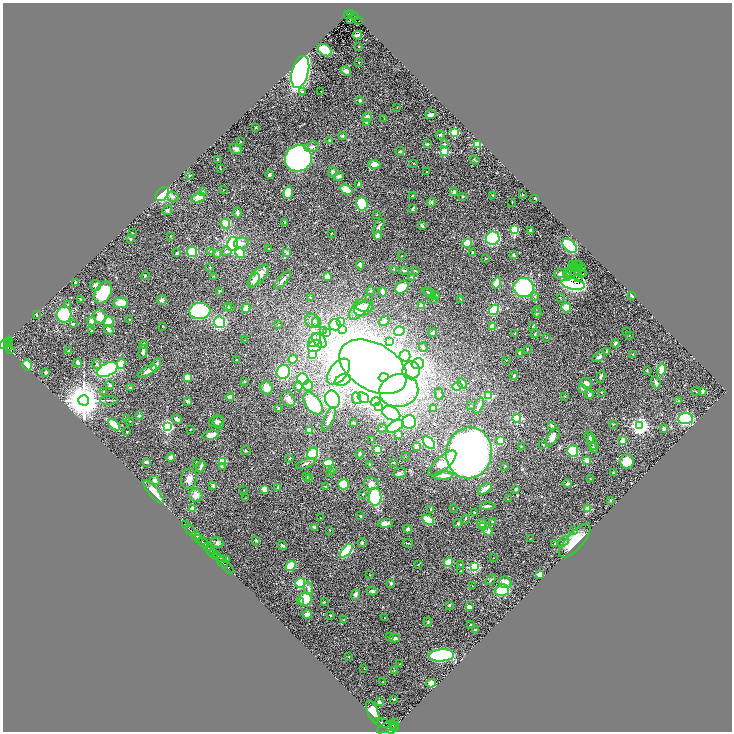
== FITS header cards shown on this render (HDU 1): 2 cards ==
NAXIS1  =                 1459
NAXIS2  =                 1459

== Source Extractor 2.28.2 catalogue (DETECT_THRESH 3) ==
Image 1459 x 1459 px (HDU 1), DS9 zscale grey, zoomed out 1/2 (1 PNG px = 2 x 2 image px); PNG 734 x 734 px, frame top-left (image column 2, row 1458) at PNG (3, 3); each listed source drawn as its Kron ellipse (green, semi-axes under 4 px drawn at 4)
Background 0.482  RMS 0.025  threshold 0.0764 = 3 sigma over >= 5 px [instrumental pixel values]
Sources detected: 467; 27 cannot appear on this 1/2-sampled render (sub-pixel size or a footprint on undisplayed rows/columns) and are neither listed nor drawn; the other 440 listed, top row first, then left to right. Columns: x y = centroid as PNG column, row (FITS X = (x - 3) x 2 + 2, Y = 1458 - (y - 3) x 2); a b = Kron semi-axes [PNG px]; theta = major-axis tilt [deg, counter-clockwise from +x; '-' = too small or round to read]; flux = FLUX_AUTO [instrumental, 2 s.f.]
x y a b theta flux
350 14 4 2 - 44
348 15 2 1 - 10
354 16 4 2 - 25
350 20 2 1 - 1.6
359 21 2 1 - 2.3
357 35 5 2 - 11
359 47 2 1 - 2.6
325 50 8 5 -32 230
359 62 2 1 - 1.5
346 71 6 4 -37 22
300 72 16 8 75 1900
302 91 4 3 - 6.4
321 91 2 1 - 2.5
360 100 4 3 - 8.5
397 108 2 2 - 1.6
431 115 5 3 - 19
367 117 5 4 - 21
384 119 2 2 - 1.8
366 122 4 3 - 6.1
256 127 3 2 - 4.5
454 132 3 3 - 250
440 135 5 4 - 5.6
342 136 3 3 - 8
330 141 3 3 - 6.4
241 142 2 2 - 10
427 144 4 3 - 4.8
445 144 3 3 - 4
478 144 3 3 - 250
312 147 7 5 18 14
236 149 7 4 -30 17
400 151 4 3 - 6.3
444 152 3 3 - 350
298 158 14 13 - 1200
218 160 2 2 - 4.2
475 160 5 2 - 3.6
413 163 2 2 - 2.1
374 164 6 4 -4 26
220 169 3 2 - 2.4
333 172 5 4 - 12
426 172 2 2 - 3.1
189 175 2 2 - 6.2
269 175 4 3 - 9.7
339 176 5 3 - 13
359 184 4 3 - 7
223 190 2 1 - 1.5
346 190 7 4 -27 55
202 192 2 2 - 30
454 192 4 4 - 11
288 193 6 5 - 88
162 194 8 5 46 300
493 195 2 2 - 3.3
523 195 2 2 - 2.8
413 196 2 2 - 2.5
173 197 6 5 - 12
462 197 4 2 - 3.4
198 198 7 4 20 45
535 198 2 1 - 2.2
432 202 4 4 - 10
512 202 2 1 - 1.8
362 204 7 5 -82 290
413 209 4 2 - 8.9
167 210 5 3 - 9.7
237 213 5 3 - 14
377 215 3 2 - 2.4
285 223 4 3 - 3.9
226 224 5 4 - 88
422 225 4 3 - 7
379 226 8 3 56 14
514 229 4 3 - 340
530 231 3 3 - 7
132 233 3 2 - 2.1
331 233 2 1 - 2.1
377 235 3 3 - 18
171 236 3 2 - 2.1
493 238 7 6 - 580
130 239 3 3 - 6.2
241 243 7 5 12 22
467 243 5 3 - 110
233 244 7 5 80 390
570 246 8 5 -46 450
269 249 2 2 - 1.5
211 251 3 2 - 2.3
226 251 5 4 - 13
192 252 5 5 - 190
473 252 3 2 - 5.6
177 253 3 2 - 7.6
217 253 3 3 - 11
240 253 5 4 - 95
287 253 4 3 - 5.6
513 255 3 3 - 5.9
402 256 2 2 - 1.8
485 258 2 1 - 3.5
573 264 2 1 - 1.9
579 264 4 2 - 3.8
360 265 5 2 - 12
577 265 2 1 - 3.1
574 266 3 2 - 2.2
210 267 3 2 - 3.3
580 268 3 1 - 0.94
583 268 2 1 - 1.7
394 269 3 2 - 3.8
415 270 4 2 - 4.7
404 271 4 3 - 7.2
577 271 2 1 - 0.84
568 272 4 1 - 1.3
579 272 3 1 - 2
571 273 3 1 - 2.1
583 273 2 1 - 2.6
560 274 6 4 17 13
581 274 2 1 - 2.1
145 276 4 3 - 4.8
214 276 2 2 - 2.8
259 276 13 6 47 44
327 277 3 3 - 37
412 277 3 2 - 4.7
567 277 3 3 - 8.9
579 277 2 1 - 2.5
254 280 8 4 54 19
283 280 11 3 49 22
75 282 4 3 - 6.5
497 283 5 4 - 57
573 284 12 5 -11 640
95 285 5 5 - 18
402 287 7 5 40 73
524 288 10 9 - 400
219 291 4 3 - 3.3
370 291 4 3 - 5.7
382 292 5 3 - 18
427 292 5 2 - 4.5
103 293 11 8 63 190
430 293 7 3 -41 7.5
436 295 3 3 - 8.1
535 296 4 3 - 5.2
632 296 4 2 - 13
310 297 3 3 - 4.6
560 298 4 2 - 3
81 299 2 2 - 3.3
434 299 2 1 - 1.4
461 299 2 1 - 3
162 300 5 4 - 9.5
121 303 7 5 4 66
68 305 4 3 - 4.6
364 306 10 6 -15 46
422 306 4 4 - 21
228 307 4 3 - 12
361 307 16 6 47 66
566 307 5 5 - 54
230 308 3 3 - 4.3
246 308 5 4 - 38
364 308 10 7 24 38
537 309 3 2 - 2.5
494 310 6 4 39 240
200 311 10 8 4 560
537 313 5 4 - 7.2
36 315 3 2 - 5.3
64 315 8 7 - 170
100 317 7 6 - 52
129 319 2 2 - 2.3
91 321 4 3 - 16
108 321 5 5 - 100
312 321 7 6 - 21
384 321 6 4 41 11
219 322 6 6 - 370
317 322 5 3 - 7.3
340 322 4 4 - 42
73 324 2 2 - 18
278 325 3 2 - 3
335 325 6 5 - 180
163 326 3 2 - 2.3
492 326 2 2 - 72
533 326 3 2 - 3.4
342 329 4 3 - 41
91 330 4 3 - 3.7
109 330 5 4 - 14
323 331 3 3 - 19
399 331 5 4 - 410
626 331 2 1 - 2.5
326 332 4 3 - 85
433 333 4 4 - 11
515 334 3 2 - 2.6
535 334 4 2 - 4.5
629 336 2 2 - 1.5
547 337 3 2 - 1.7
245 340 2 1 - 1.5
315 340 7 5 55 39
9 341 5 3 - 200
319 341 8 6 -50 28
390 341 3 3 - 5.2
8 343 3 2 - 140
5 344 6 2 44 160
615 344 4 3 - 8.5
143 345 3 3 - 4
315 346 7 5 28 150
8 347 4 2 - 86
423 347 5 3 - 5.3
527 349 3 2 - 3.1
10 350 3 2 - 63
69 351 4 3 - 6.7
606 351 4 2 - 4.4
143 352 7 3 76 16
520 353 3 3 - 5.6
633 354 2 1 - 2
313 355 4 3 - 90
405 356 5 5 - 380
599 357 7 4 31 16
237 359 2 2 - 2
293 359 4 4 - 150
506 360 2 2 - 2
78 363 4 2 - 20
418 363 6 5 - 770
97 364 5 3 - 8.3
121 364 5 4 - 81
27 365 5 5 - 75
156 365 7 4 62 26
373 367 37 23 -30 6600
107 370 11 6 27 840
411 370 9 8 - 470
662 370 6 3 78 63
147 371 10 3 29 38
647 371 3 2 - 3.1
46 372 4 2 - 8.6
283 372 7 6 - 350
338 372 15 9 53 370
514 376 4 2 - 9.3
383 377 5 4 - 280
601 377 6 3 68 8.1
187 378 3 3 - 83
303 379 6 5 - 350
343 380 8 5 22 140
244 381 3 2 - 3.5
656 382 6 3 -66 14
462 383 5 4 - 16
586 383 6 5 - 22
110 385 4 3 - 12
298 386 5 4 - 23
308 386 5 5 - 42
457 387 5 4 - 170
130 388 4 2 - 7.9
267 388 6 6 - 40
582 388 2 2 - 40
103 391 3 2 - 2.5
399 391 19 16 10 440
696 391 4 3 - 5.1
702 391 2 2 - 40
601 392 3 3 - 2.6
439 394 6 4 -79 9
589 394 4 3 - 15
488 396 4 3 - 250
565 396 3 2 - 2.7
230 397 4 3 - 29
363 397 6 4 -40 320
356 398 6 3 -68 29
288 399 8 6 -52 33
332 399 9 7 -69 980
84 400 5 5 - 15000
109 400 9 2 2 6.8
187 401 4 3 - 6.6
679 401 3 3 - 3.3
375 402 5 4 - 180
313 403 12 7 -54 340
471 405 2 2 - 2.2
479 406 9 3 67 26
378 407 3 3 - 830
433 408 4 3 - 32
278 409 2 2 - 26
391 413 9 6 -25 810
139 416 2 2 - 22
126 418 3 3 - 6.7
517 418 4 3 - 280
177 419 5 3 - 12
329 419 13 4 65 33
685 419 7 5 6 530
130 421 2 1 - 1.8
216 421 7 5 20 16
219 422 6 5 - 15
409 422 7 6 - 370
354 423 3 3 - 5
613 424 3 2 - 2.6
114 425 7 3 -41 150
552 425 3 2 - 6.5
395 426 9 5 29 390
640 426 4 4 - 2000
167 427 4 3 - 890
382 428 4 3 - 4.7
664 428 4 3 - 11
190 429 4 2 - 2.7
310 430 3 3 - 69
127 432 2 2 - 5.5
211 435 8 4 12 61
399 435 4 4 - 17
553 437 10 5 60 35
589 437 6 3 -72 20
372 439 2 2 - 4.3
623 440 3 3 - 49
501 441 4 3 - 92
592 442 8 2 -75 7.5
429 443 7 4 -48 330
543 444 2 2 - 4.4
416 446 3 3 - 12
521 446 3 2 - 3.1
593 448 5 3 - 7.9
378 449 4 3 - 140
246 451 5 2 - 3.8
573 451 5 5 - 150
469 453 25 23 79 3700
313 454 6 5 - 340
360 454 4 3 - 8.9
171 457 4 3 - 21
405 457 2 1 - 3.1
290 458 3 3 - 4
587 460 3 3 - 37
222 461 4 4 - 170
627 461 7 7 - 65
146 462 3 2 - 15
393 462 2 2 - 2.2
196 463 3 3 - 5.2
328 463 5 4 - 170
442 463 18 7 41 72
306 464 10 3 19 13
369 464 3 2 - 3.3
201 466 6 2 68 12
505 466 3 2 - 3.5
222 467 3 2 - 5.3
333 469 4 3 - 4.6
613 472 3 2 - 2.7
330 473 2 2 - 1.8
400 473 6 5 - 11
443 475 9 3 3 48
307 476 3 2 - 2.5
189 479 10 8 81 33
310 479 3 2 - 2.3
590 479 3 2 - 2.5
155 480 5 4 - 22
371 483 7 6 - 27
344 484 5 5 - 240
567 484 4 3 - 8.5
213 485 4 3 - 13
326 487 4 3 - 4.6
278 488 4 3 - 9.4
265 489 3 3 - 49
485 489 7 3 35 49
516 489 3 3 - 7.6
244 490 2 1 - 1.5
153 492 15 5 -50 71
363 494 2 2 - 4.3
196 495 6 6 - 34
375 497 9 6 -88 500
246 498 2 2 - 3.6
508 499 4 2 - 3.1
611 500 2 2 - 4.8
487 506 7 2 2 16
192 509 2 2 - 98
431 509 3 3 - 8.4
453 509 2 2 - 2
588 509 2 2 - 120
474 513 2 2 - 4.4
360 516 3 2 - 4.4
321 518 2 2 - 1.6
465 519 4 2 - 5.3
428 520 6 4 -31 130
493 521 3 3 - 6.7
385 523 7 4 3 28
482 523 5 4 - 11
458 524 2 2 - 11
185 525 2 1 - 14
315 527 4 3 - 9.4
483 527 3 3 - 67
407 529 4 3 - 13
191 530 7 1 -47 160
330 530 3 2 - 3.4
573 530 2 2 - 1.5
488 531 4 4 - 16
196 535 5 2 - 370
198 538 2 1 - 250
530 538 2 1 - 2
256 540 4 3 - 6.2
575 541 21 8 48 110
563 542 6 3 41 9.6
204 543 6 2 -45 860
217 543 6 5 - 12
362 543 5 3 - 4.9
408 543 5 2 - 3.2
555 544 3 2 - 3.2
282 545 5 3 - 12
208 547 4 3 - 380
210 550 6 2 -47 260
346 551 8 4 49 410
214 554 2 2 - 190
217 556 3 2 - 91
220 558 3 1 - 62
494 558 2 1 - 1.2
227 559 3 3 - 6.4
449 562 4 3 - 120
223 563 6 2 -41 570
418 564 3 2 - 1.7
460 565 3 3 - 4.1
291 566 5 4 - 150
227 567 8 2 -48 1000
474 567 3 3 - 570
461 571 3 2 - 2.1
370 575 2 1 - 1.2
540 575 4 3 - 44
491 580 6 3 48 7.5
505 582 6 5 - 40
300 583 5 4 - 110
391 583 3 3 - 8.1
472 586 2 1 - 1.4
308 588 7 4 -80 16
502 590 7 5 17 160
372 591 5 4 - 10
355 595 5 4 - 13
305 599 7 6 - 99
301 602 3 3 - 12
324 602 3 2 - 5.2
449 605 3 2 - 6.6
469 607 3 3 - 26
307 614 5 3 - 42
330 615 3 2 - 3.2
385 618 2 1 - 1.9
343 620 3 2 - 2.6
428 622 4 2 - 3.3
470 625 2 2 - 2.3
475 629 2 2 - 6.7
389 636 2 2 - 2.1
394 638 5 3 - 18
441 655 13 6 2 930
349 657 2 2 - 2.6
399 664 3 2 - 1.8
364 669 2 2 - 1.4
394 671 3 2 - 2.3
383 682 2 2 - 1.9
431 683 5 4 - 28
394 699 3 2 - 6.2
379 702 3 3 - 18
373 711 12 5 -67 170
382 723 10 4 -17 1500
393 725 3 2 - 300
388 726 12 4 28 2000
394 727 5 2 - 580
392 729 5 3 - 930
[27 sub-pixel or undisplayed-footprint detections neither listed nor drawn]